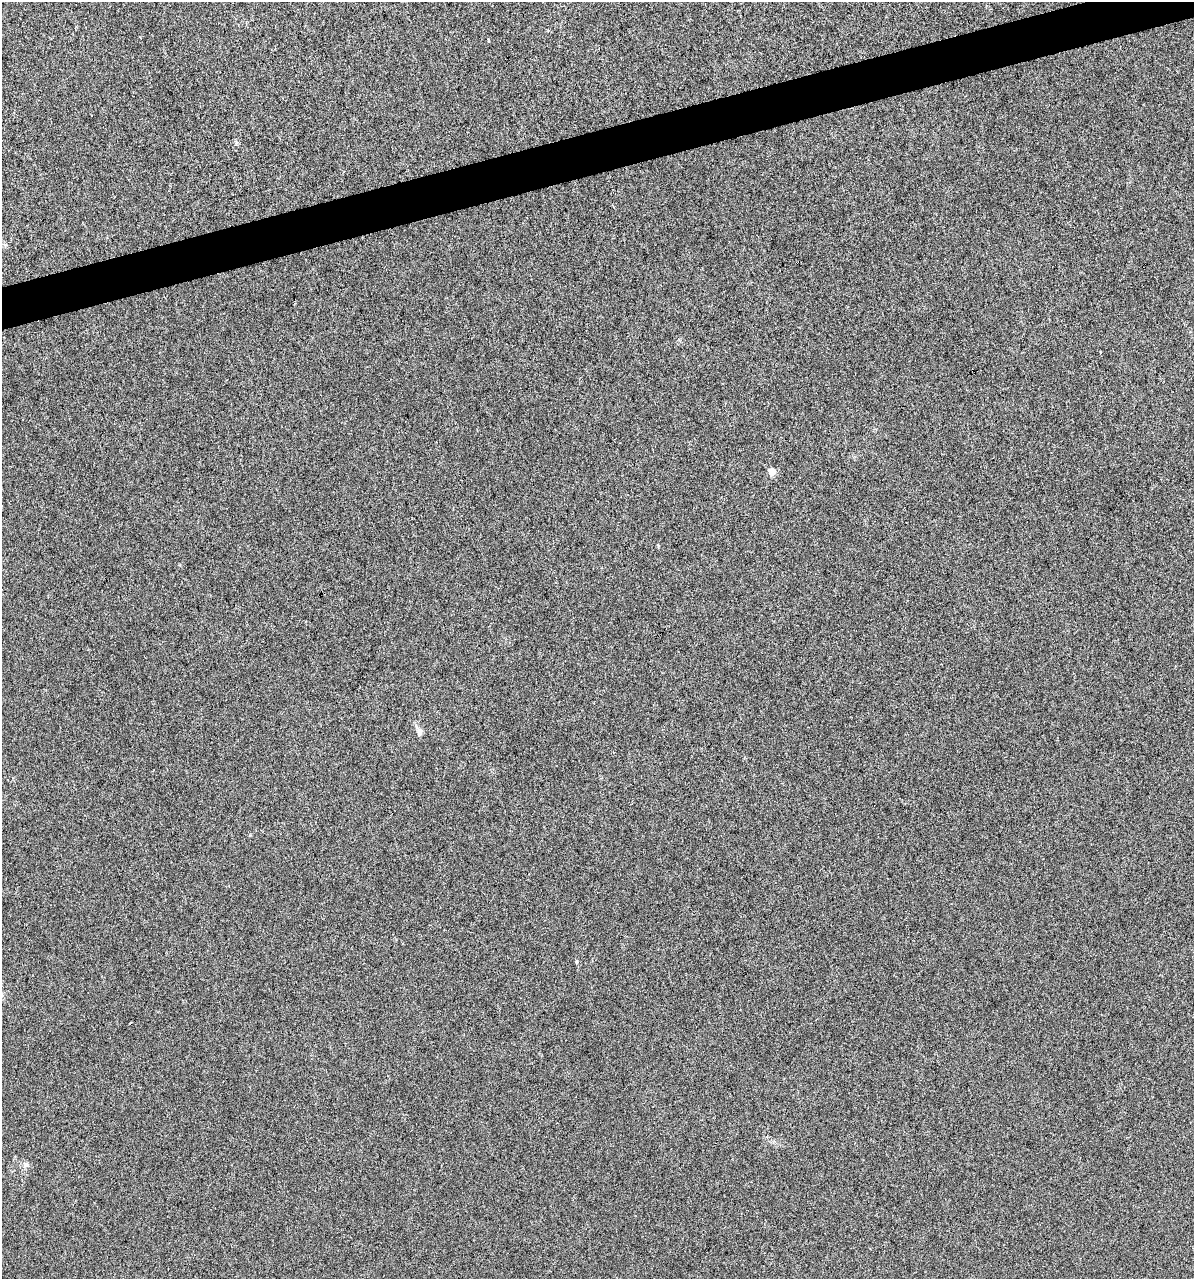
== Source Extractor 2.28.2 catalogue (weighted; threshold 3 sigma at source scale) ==
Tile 10 of 4 x 4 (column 2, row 3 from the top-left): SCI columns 1285-2476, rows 1278-2554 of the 4903 x 5108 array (HDU 1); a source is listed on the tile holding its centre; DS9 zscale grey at full resolution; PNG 1196 x 1281 px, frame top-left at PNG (2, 2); no overlay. Shown black and unused: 3% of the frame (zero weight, under 3 of 6 exposures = <1% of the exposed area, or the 3 px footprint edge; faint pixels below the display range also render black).
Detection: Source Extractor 2.28.2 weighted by HDU 2 'WHT'; one run over the whole footprint, this tile lists its part. Background 4.23e-04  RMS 0.0027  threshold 0.0109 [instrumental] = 3 sigma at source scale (4.09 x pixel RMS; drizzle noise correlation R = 1.36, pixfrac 0.8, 0.0396/0.0396 arcsec/px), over >= 5 px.
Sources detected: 5; all 5 listed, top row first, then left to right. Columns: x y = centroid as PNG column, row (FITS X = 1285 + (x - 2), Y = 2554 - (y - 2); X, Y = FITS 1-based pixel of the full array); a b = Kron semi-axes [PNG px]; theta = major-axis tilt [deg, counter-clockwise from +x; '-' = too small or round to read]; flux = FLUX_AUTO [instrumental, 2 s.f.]
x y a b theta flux
488 41 4 3 - 0.3
771 471 5 5 - 3.7
420 732 10 6 66 0.78
131 1023 3 2 - 0.26
26 1165 7 4 -18 0.5